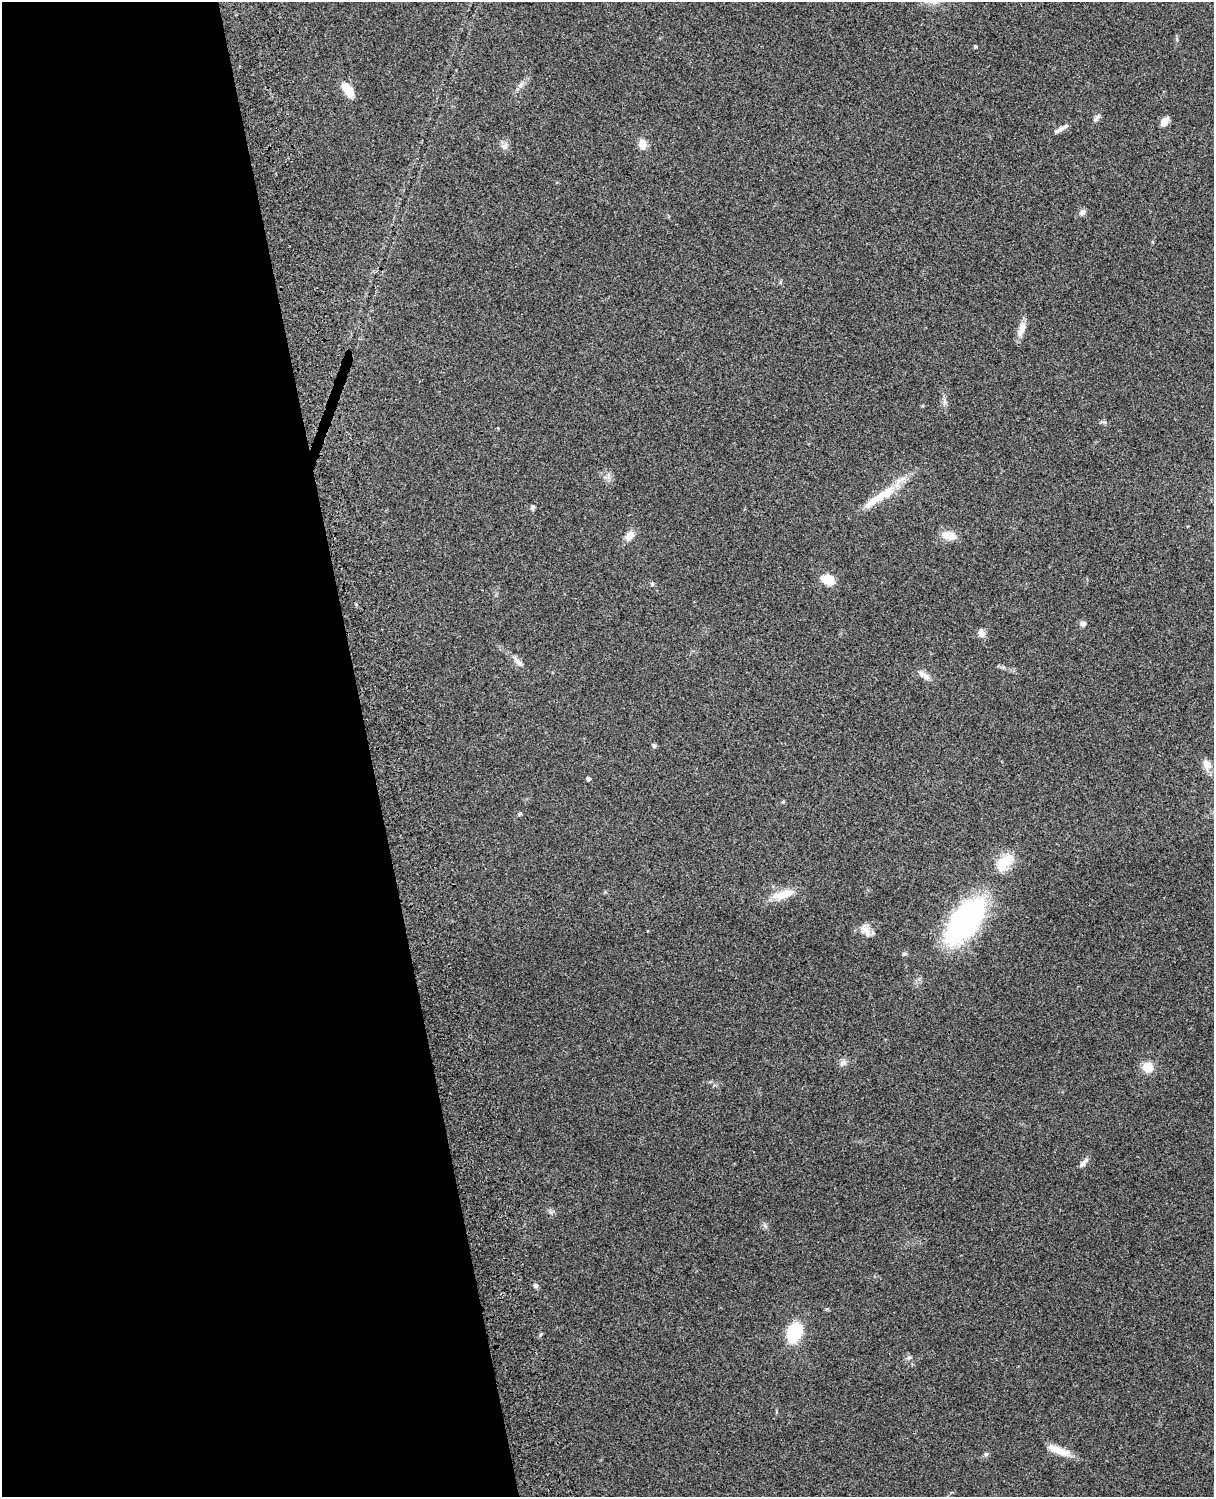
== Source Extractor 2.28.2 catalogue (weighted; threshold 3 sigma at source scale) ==
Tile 5 of 4 x 3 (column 1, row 2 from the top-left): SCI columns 119-1330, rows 1660-3154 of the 5089 x 4927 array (HDU 1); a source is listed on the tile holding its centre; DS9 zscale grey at full resolution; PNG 1216 x 1499 px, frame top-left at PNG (2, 2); no overlay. Shown black and unused: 30% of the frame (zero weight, under 3 of 4 exposures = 6% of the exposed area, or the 3 px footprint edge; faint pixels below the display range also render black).
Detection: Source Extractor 2.28.2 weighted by HDU 2 'WHT'; one run over the whole footprint, this tile lists its part. Background 0.277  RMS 0.0092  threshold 0.0412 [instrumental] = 3 sigma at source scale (4.5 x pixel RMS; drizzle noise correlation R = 1.50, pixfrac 1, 0.05/0.05 arcsec/px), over >= 5 px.
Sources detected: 36; all 36 listed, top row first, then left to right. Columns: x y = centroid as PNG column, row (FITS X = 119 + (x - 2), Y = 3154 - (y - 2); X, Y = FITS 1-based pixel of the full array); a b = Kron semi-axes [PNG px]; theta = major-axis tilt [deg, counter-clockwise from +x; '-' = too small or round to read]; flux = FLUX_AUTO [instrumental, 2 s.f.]
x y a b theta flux
975 47 3 3 - 1.4
520 85 7 5 46 2.4
348 90 20 10 -54 11
1096 118 12 4 56 2.5
1164 122 11 7 55 6.5
1060 129 20 5 29 4.5
642 144 9 8 - 8.8
504 146 10 8 41 3.9
1082 212 8 7 - 3.4
1021 329 20 8 73 8.1
881 496 45 11 30 25
532 507 6 5 - 1.8
949 535 17 10 -14 11
629 536 11 8 51 8.3
827 580 16 11 -21 13
652 584 6 4 -46 1.3
1083 623 9 6 3 2.9
981 633 10 8 -57 4.3
518 662 18 6 -46 4.8
923 675 19 7 -37 5.7
654 746 7 5 -55 1.4
1207 764 15 10 -64 6.9
588 779 4 4 - 2.5
520 814 6 4 22 1.3
1004 863 27 14 45 20
783 895 33 10 16 14
965 921 25 13 52 390
865 929 18 8 -26 7.1
842 1063 10 6 44 3.3
1147 1067 10 10 - 14
1082 1164 11 6 48 3.4
536 1286 6 5 - 2.2
794 1332 17 13 68 41
909 1357 7 4 18 1.5
1059 1450 31 8 -19 14
986 1454 6 4 42 1.5